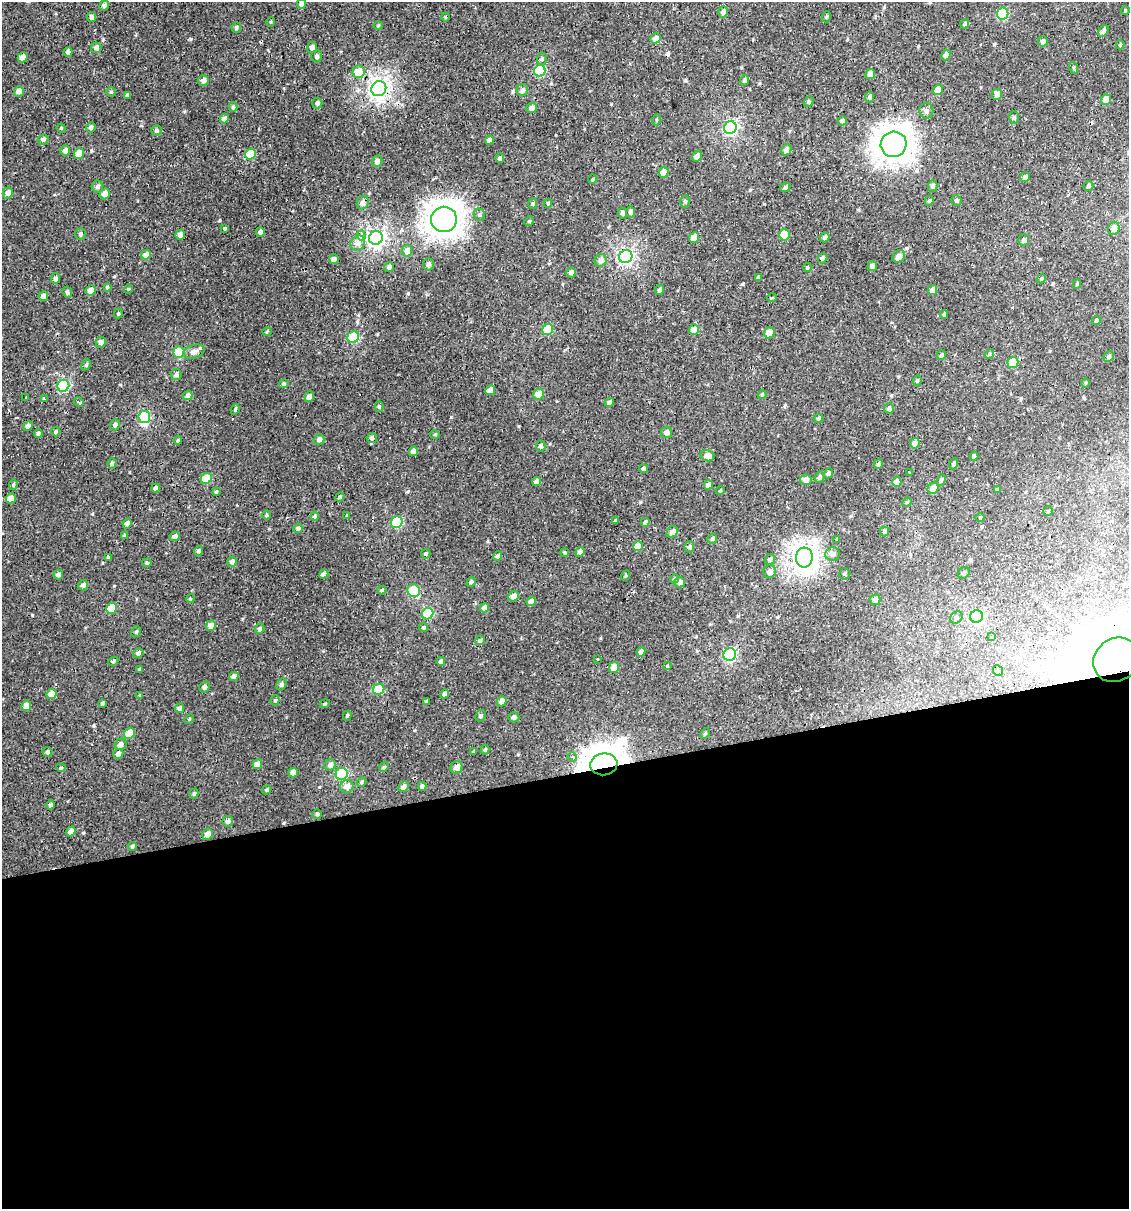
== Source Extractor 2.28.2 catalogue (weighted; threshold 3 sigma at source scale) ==
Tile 15 of 4 x 4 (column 3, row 4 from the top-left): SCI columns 2278-3404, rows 1-1207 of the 4599 x 4829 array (HDU 1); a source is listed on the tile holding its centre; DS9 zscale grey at full resolution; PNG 1131 x 1211 px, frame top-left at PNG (2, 2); each listed source drawn as its Kron ellipse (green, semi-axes under 4 px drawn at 4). Shown black and unused: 36% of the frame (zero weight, under 2 of 3 exposures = <1% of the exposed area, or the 3 px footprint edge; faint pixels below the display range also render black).
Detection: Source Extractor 2.28.2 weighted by HDU 2 'WHT'; one run over the whole footprint, this tile lists its part. Background -2.67e-04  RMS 0.0035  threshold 0.0156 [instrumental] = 3 sigma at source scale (4.5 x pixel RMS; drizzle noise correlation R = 1.50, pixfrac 1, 0.0396/0.0396 arcsec/px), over >= 5 px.
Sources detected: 313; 3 inside a brighter object's white glare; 9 cosmic-ray / hot-pixel residue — neither listed nor drawn; the other 301 listed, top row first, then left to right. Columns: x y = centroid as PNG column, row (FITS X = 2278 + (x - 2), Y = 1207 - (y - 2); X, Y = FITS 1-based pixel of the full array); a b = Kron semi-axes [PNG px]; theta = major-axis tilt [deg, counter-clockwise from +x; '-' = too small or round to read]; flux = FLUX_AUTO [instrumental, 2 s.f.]
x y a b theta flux
301 4 5 4 - 1.3
104 6 5 4 - 1
1125 11 4 3 - 0.29
723 12 5 4 - 1.4
1003 14 6 5 - 22
92 17 5 4 - 1.2
445 17 4 3 - 0.25
826 17 5 3 - 0.38
271 22 5 3 - 0.28
965 24 5 4 - 0.65
378 25 5 3 - 0.28
236 28 5 4 - 0.76
1103 31 6 4 58 1.1
656 38 5 5 - 2.5
1043 41 5 5 - 1
1120 45 4 3 - 0.46
96 48 5 5 - 0.99
312 48 5 5 - 1.5
68 52 5 4 - 1.3
946 55 5 4 - 1.5
317 56 6 5 - 0.93
23 57 5 4 - 2.5
542 59 6 5 - 0.61
1074 68 6 4 -70 0.5
540 71 6 5 - 21
358 72 6 6 - 4.7
870 74 5 4 - 1.9
203 80 5 5 - 1.6
744 80 5 4 - 0.71
379 89 8 7 - 140
522 90 6 5 - 1.5
938 90 5 4 - 4.3
19 91 5 5 - 2.2
111 92 4 4 - 0.38
997 94 5 5 - 1.6
127 95 4 4 - 0.41
870 97 5 4 - 0.98
1106 100 5 5 - 3.3
809 102 5 4 - 0.56
317 103 5 5 - 0.9
233 107 5 4 - 0.57
531 108 5 5 - 1.6
926 111 7 7 - 1.2
1014 118 6 5 - 0.72
224 119 5 4 - 1.3
656 120 5 3 - 0.32
842 121 4 4 - 1
91 127 5 4 - 0.84
61 128 5 3 - 0.32
730 128 6 6 - 59
156 130 5 5 - 0.75
43 139 6 5 - 0.88
489 140 4 4 - 1.1
894 144 13 12 - 380
65 150 5 4 - 1.7
786 150 6 5 - 1.6
79 153 5 5 - 4.5
250 154 5 5 - 9.4
697 156 6 5 - 1.7
500 158 5 4 - 0.9
377 161 6 5 - 1.7
664 172 5 5 - 2.9
1025 177 5 4 - 1.1
592 179 5 3 - 0.33
97 186 6 5 - 0.91
933 186 6 4 74 0.81
1088 186 5 5 - 0.65
785 187 5 4 - 0.8
8 193 5 5 - 1.8
105 194 5 5 - 1.7
956 200 5 5 - 0.68
685 201 6 5 - 0.63
929 201 5 4 - 0.49
363 203 7 5 59 2.1
533 203 5 4 - 0.49
548 203 4 4 - 0.54
631 212 5 4 - 1.1
622 213 5 4 - 0.89
479 215 6 5 - 0.71
444 219 13 12 - 310
529 221 5 4 - 0.38
1114 228 7 5 71 2.5
224 229 4 3 - 0.77
260 232 5 4 - 0.92
80 234 6 5 - 0.78
180 235 5 4 - 1.5
785 235 5 5 - 7
361 236 5 3 - 6
694 237 5 5 - 4.2
825 237 5 4 - 0.85
376 238 7 6 - 110
1024 240 6 5 - 0.75
358 243 8 7 - 2.5
407 251 6 5 - 2.5
146 255 5 4 - 2.6
899 256 7 5 56 2.5
626 257 7 6 - 76
823 258 5 4 - 1.1
334 259 5 4 - 1.3
601 260 6 6 - 1.8
428 264 6 5 - 1
872 266 5 5 - 1.1
389 267 5 4 - 1.2
807 268 4 4 - 0.59
571 273 5 4 - 1.3
758 277 4 3 - 0.69
55 278 5 4 - 1
1041 279 5 3 - 0.36
1077 284 5 4 - 0.45
107 287 4 4 - 0.4
128 289 4 4 - 0.37
660 290 5 4 - 1
933 290 5 4 - 2.2
91 291 5 5 - 3.3
67 292 5 4 - 0.64
43 296 5 4 - 1.6
772 298 5 3 - 0.32
118 313 5 4 - 0.42
944 314 4 3 - 0.44
1096 320 5 4 - 0.64
548 329 6 5 - 13
694 330 5 5 - 2.7
267 332 4 4 - 0.36
769 333 6 5 - 3.3
353 337 6 5 - 21
101 342 5 5 - 1.3
179 352 6 5 - 16
194 352 11 6 17 2.1
989 354 5 4 - 0.44
941 355 5 4 - 1
1109 356 5 5 - 0.69
1013 362 6 5 - 10
86 365 6 4 63 0.51
176 374 5 5 - 0.98
917 381 5 4 - 0.47
1086 383 5 3 - 0.32
284 384 5 4 - 0.48
63 386 6 6 - 31
490 390 5 4 - 3.8
539 394 5 5 - 4
762 394 4 3 - 0.42
187 395 5 4 - 1.7
26 397 3 2 - 0.33
309 397 5 4 - 1.7
44 399 4 3 - 1.5
79 402 5 3 - 1.4
609 402 5 4 - 1
379 406 5 4 - 0.58
235 409 5 3 - 0.47
889 409 5 5 - 0.96
144 417 6 6 - 25
819 418 5 4 - 0.48
115 425 5 5 - 0.85
28 426 5 4 - 1.3
56 432 5 4 - 0.52
666 432 6 5 - 1.4
38 433 4 4 - 0.62
435 434 5 3 - 0.32
372 438 5 5 - 1
319 439 5 5 - 1.4
178 440 4 4 - 0.38
915 443 5 4 - 2.2
541 446 5 4 - 0.85
413 451 5 4 - 1.7
707 456 7 5 -12 1.9
974 456 4 4 - 0.88
112 464 5 4 - 0.72
878 464 5 4 - 0.57
954 464 5 4 - 0.84
643 469 4 4 - 0.7
828 473 5 4 - 0.84
909 473 3 2 - 1.5
820 477 6 4 73 1
206 479 6 5 - 7.6
806 480 6 5 - 2.4
941 480 6 4 68 0.7
537 481 4 4 - 1.5
897 482 5 4 - 2.5
13 484 5 4 - 0.48
708 485 5 4 - 1.9
155 488 4 3 - 1
933 488 6 5 - 2.8
997 489 4 3 - 0.32
720 491 5 3 - 0.32
216 492 4 4 - 0.44
340 497 5 4 - 0.4
11 498 5 4 - 3.6
907 502 5 4 - 0.34
1048 511 4 4 - 0.35
267 515 4 4 - 0.41
347 515 3 3 - 0.64
315 516 5 4 - 0.7
980 517 4 3 - 0.26
615 521 3 3 - 0.49
397 522 6 5 - 22
645 522 4 4 - 1.2
127 524 5 4 - 1.4
298 528 5 4 - 0.75
884 531 5 4 - 0.58
672 532 6 5 - 1.7
124 536 4 3 - 0.6
175 536 5 4 - 1.4
712 539 5 4 - 0.7
837 539 4 4 - 0.32
638 546 5 5 - 4.7
689 547 5 5 - 0.7
199 551 5 4 - 0.82
580 552 5 4 - 1.8
565 553 4 3 - 0.36
426 554 5 4 - 0.55
832 554 7 7 - 1.9
498 556 5 4 - 0.95
108 557 4 3 - 1.7
804 558 10 8 88 200
770 559 6 5 - 1.1
232 562 5 4 - 0.76
147 563 5 4 - 0.44
770 572 6 6 - 1.5
964 573 6 5 - 0.62
324 574 5 4 - 1.3
845 574 5 5 - 0.66
58 575 5 4 - 1.1
625 576 5 3 - 0.34
674 579 5 4 - 0.47
471 582 5 4 - 0.75
679 582 5 5 - 1.8
83 585 5 5 - 1.2
382 590 5 4 - 0.42
414 591 6 6 - 16
513 596 5 5 - 1.9
190 599 4 3 - 0.31
875 600 5 5 - 2.4
531 601 5 4 - 1.7
111 608 6 5 - 8.9
485 608 5 4 - 2
428 614 6 5 - 18
976 616 6 6 - 34
956 617 7 5 46 0.81
211 626 5 5 - 2.7
423 627 4 4 - 0.55
260 629 5 4 - 0.88
136 632 6 4 62 0.47
992 637 4 4 - 0.35
480 640 5 4 - 0.74
641 652 5 4 - 1.6
138 653 5 4 - 0.8
730 655 6 6 - 41
597 660 3 3 - 1.1
1116 660 24 21 39 8000
113 661 5 4 - 0.51
441 661 4 3 - 0.79
667 666 4 3 - 0.28
614 667 5 5 - 3.4
139 669 4 3 - 0.34
998 671 5 4 - 1.3
234 676 5 4 - 1.3
281 684 6 5 - 0.91
204 687 5 5 - 0.96
379 689 6 5 - 13
51 694 5 5 - 3.6
445 694 5 3 - 1.2
140 695 4 4 - 0.28
275 700 5 4 - 0.53
426 701 3 3 - 0.46
502 701 5 4 - 2.2
102 703 4 3 - 0.6
325 704 5 4 - 0.46
26 706 5 5 - 2.9
180 708 5 4 - 0.86
347 716 5 4 - 0.49
480 716 6 5 - 0.73
514 717 5 5 - 0.8
189 719 5 3 - 0.34
129 733 6 5 - 6.2
705 733 6 4 62 0.42
120 744 6 5 - 1.6
485 750 5 4 - 0.5
474 751 4 3 - 0.53
47 752 5 5 - 0.71
118 754 5 5 - 1.1
572 757 5 4 - 0.98
257 764 5 4 - 3.9
604 764 13 11 8 440
330 765 6 5 - 1.3
384 767 5 4 - 0.51
457 767 6 6 - 2.1
61 768 5 3 - 0.31
293 773 5 4 - 2
342 774 6 6 - 26
362 782 5 4 - 0.45
347 786 7 6 - 2.8
422 786 4 4 - 0.72
403 787 6 5 - 1.4
267 790 5 4 - 0.49
194 794 5 4 - 0.65
51 805 4 4 - 0.78
317 814 4 4 - 0.52
228 821 5 5 - 0.94
71 831 5 4 - 2.6
208 834 6 5 - 2.3
132 847 4 3 - 0.54
Overlapping masked pixels (flux is a lower limit): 5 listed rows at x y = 379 89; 363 203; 626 257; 1116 660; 604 764
Isophote crosses this tile's border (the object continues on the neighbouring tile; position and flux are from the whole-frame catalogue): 1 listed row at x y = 1116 660
Unlisted compact peaks at least as high as the median listed source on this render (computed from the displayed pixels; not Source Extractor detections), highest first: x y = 191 39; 451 417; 220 220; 94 726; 83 833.